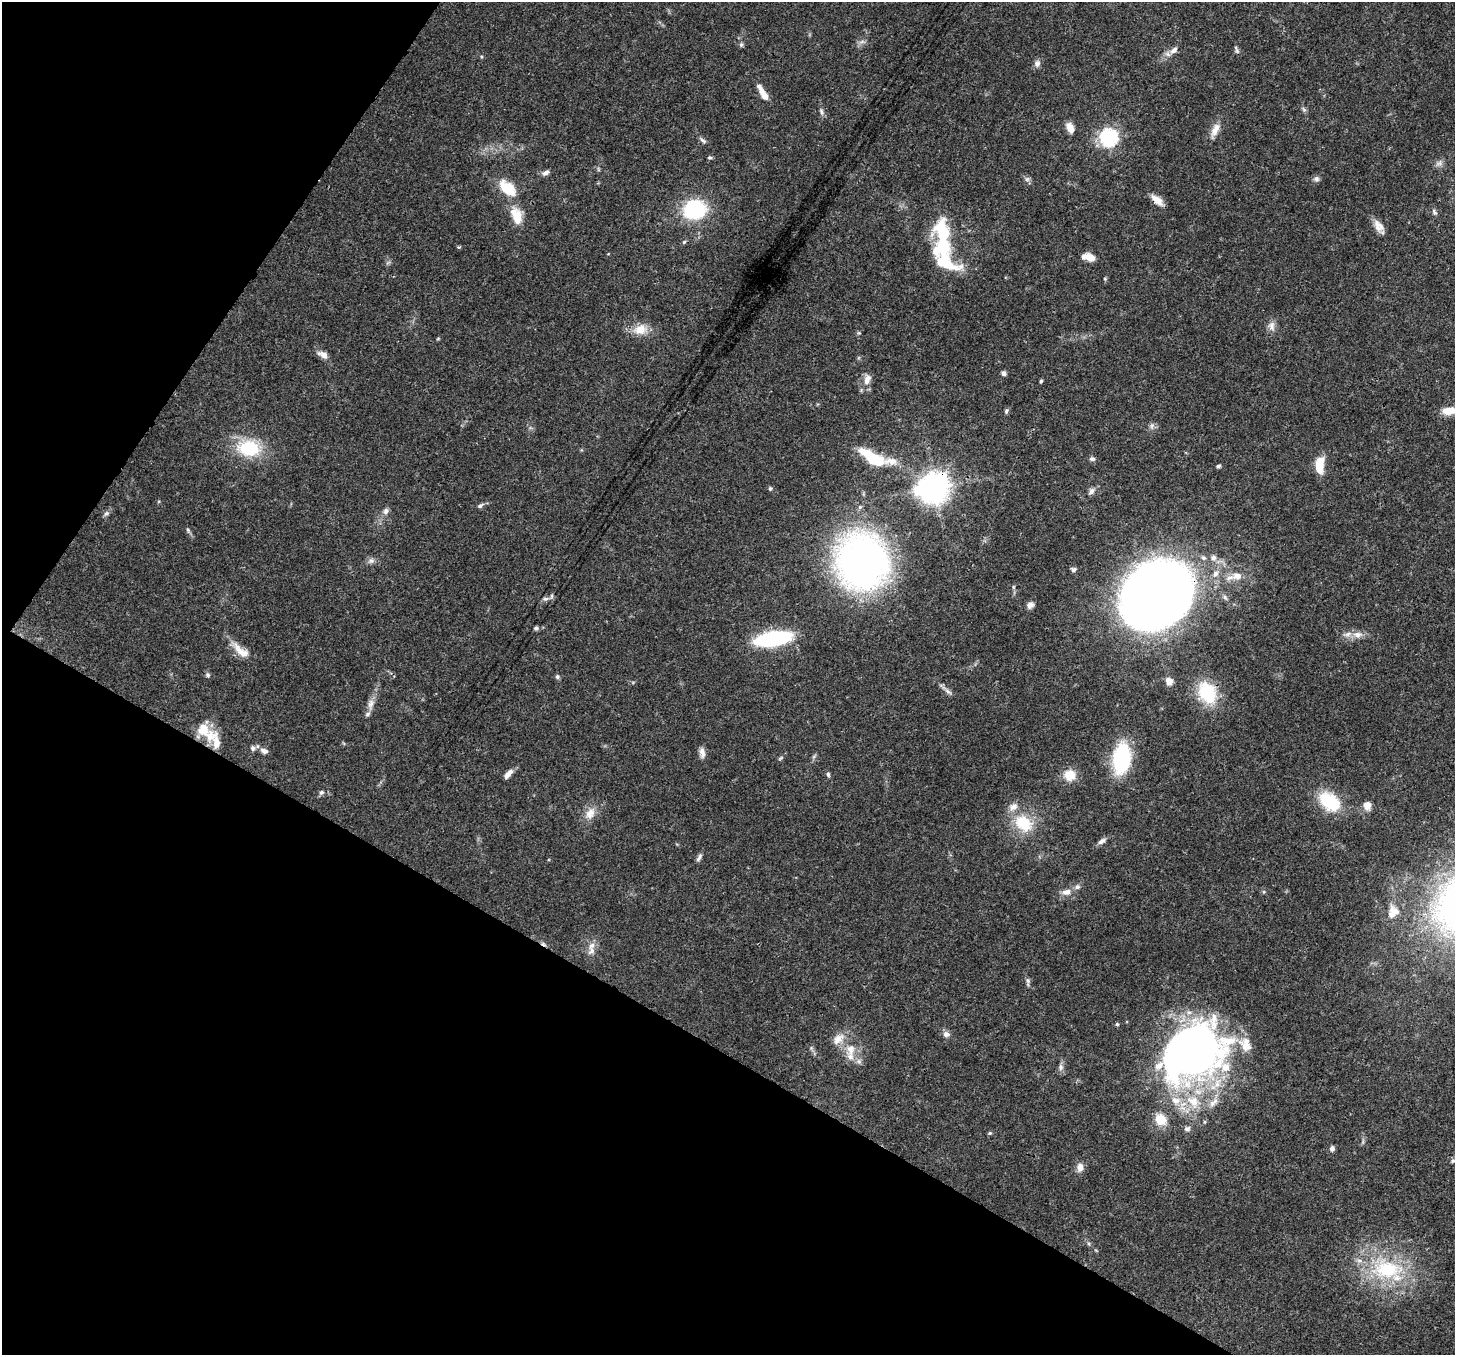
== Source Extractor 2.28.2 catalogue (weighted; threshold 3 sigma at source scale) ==
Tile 9 of 4 x 4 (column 1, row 3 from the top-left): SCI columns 78-1530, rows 1712-3064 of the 5962 x 6060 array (HDU 1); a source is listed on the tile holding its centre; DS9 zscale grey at full resolution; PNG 1457 x 1357 px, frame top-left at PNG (2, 2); no overlay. Shown black and unused: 30% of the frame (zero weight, under 3 of 4 exposures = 8% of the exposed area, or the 3 px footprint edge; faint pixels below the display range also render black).
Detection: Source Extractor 2.28.2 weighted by HDU 2 'WHT'; one run over the whole footprint, this tile lists its part. Background 0.0534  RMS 0.003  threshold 0.0133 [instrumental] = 3 sigma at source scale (4.5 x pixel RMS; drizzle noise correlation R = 1.50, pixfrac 1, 0.0396/0.0396 arcsec/px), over >= 5 px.
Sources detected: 132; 1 too faint to see at this stretch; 4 inside a brighter object's white glare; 1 cosmic-ray / hot-pixel residue — not listed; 17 inside a brighter listed object's ellipse — not listed separately; the other 109 listed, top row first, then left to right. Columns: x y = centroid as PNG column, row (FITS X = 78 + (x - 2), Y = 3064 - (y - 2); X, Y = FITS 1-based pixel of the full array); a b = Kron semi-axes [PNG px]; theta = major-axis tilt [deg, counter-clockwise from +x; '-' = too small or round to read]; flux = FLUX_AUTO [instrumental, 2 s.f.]
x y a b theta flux
862 42 9 4 9 0.84
741 45 7 5 -89 0.6
1174 50 13 8 42 1.9
1237 50 12 4 -67 0.71
1037 63 10 8 70 1.2
764 95 16 7 -56 3.3
1304 110 8 6 -55 0.65
821 112 11 6 -73 0.97
1070 128 12 7 -64 2.7
1215 130 21 9 65 3
1109 138 7 7 - 85
703 141 12 5 -45 0.89
710 157 6 5 - 0.53
1439 163 11 7 20 1.2
598 169 6 4 -72 0.41
546 172 11 6 30 1.1
1027 179 7 6 - 0.79
1316 179 8 7 - 0.91
508 188 25 14 -42 8.6
1157 200 17 8 -41 2.8
695 210 22 18 13 25
1434 212 9 5 -66 0.73
517 217 18 11 -84 6.1
1379 227 19 9 -57 2.8
942 231 23 15 -80 17
684 242 6 4 43 0.45
459 247 5 3 - 0.51
1089 257 13 7 -14 3.9
944 263 39 21 -26 13
1271 326 14 9 -85 2
640 329 19 14 12 4.9
859 333 6 4 -17 0.35
438 339 5 3 - 0.28
323 355 14 8 -28 2
1004 373 5 4 - 1.2
867 381 15 9 -88 2.5
1041 381 4 3 - 0.49
1006 411 7 5 71 0.57
1449 411 17 8 6 4.2
1152 426 10 7 73 1.1
249 448 31 22 -6 16
872 458 32 12 -31 14
1092 459 8 6 -14 0.81
1218 466 5 4 - 0.57
1319 467 13 8 -71 4.9
770 488 6 5 - 0.52
934 488 10 9 - 440
1091 491 9 7 49 1.2
480 505 9 5 29 0.81
386 511 8 7 - 1.1
106 514 10 6 42 0.87
188 530 8 5 -69 0.62
1213 558 8 7 - 1.4
371 561 10 8 15 1.2
862 562 40 38 -77 170
1073 569 7 6 - 0.73
1215 574 11 8 62 1.8
1237 576 14 10 6 3.2
1156 595 46 42 65 400
545 599 11 6 12 1.1
1030 605 9 7 39 1.4
536 628 6 5 - 0.61
1358 635 14 9 0 2.5
773 639 26 10 10 44
241 651 30 11 -40 4.4
208 675 7 6 - 0.65
557 677 6 6 - 0.65
1169 681 9 7 -43 2.4
948 691 15 5 -45 1.3
1207 693 29 22 -62 14
371 704 17 9 77 2.4
203 729 18 15 79 6.2
216 743 27 9 -86 5.1
252 748 8 7 - 1
264 751 10 7 -20 1.6
702 753 15 7 -81 1.7
814 756 8 4 45 0.53
780 758 8 4 28 0.5
1121 759 29 16 84 29
508 774 13 6 49 2
828 774 6 5 - 0.58
1070 775 12 12 - 5.6
322 792 8 6 43 0.81
1329 801 28 18 -42 13
1367 805 6 6 - 4
590 813 18 12 59 3.6
1023 823 29 22 -41 11
1102 841 11 6 29 1.3
699 857 11 5 60 0.98
1067 892 13 8 6 2.2
1393 912 19 16 75 4.4
592 945 12 8 53 2
1028 982 13 4 -88 0.84
1117 1024 4 4 - 0.44
946 1034 8 6 -15 1.5
838 1039 19 11 40 3.7
1245 1045 21 15 -66 5.6
850 1049 17 14 89 4.9
1186 1057 55 45 51 130
1061 1067 9 7 -90 1.2
1213 1102 18 8 50 2.9
1160 1119 6 6 - 13
1187 1129 9 7 14 1
990 1133 5 5 - 0.42
1332 1148 6 6 - 1.1
1453 1161 7 5 52 0.64
1080 1167 12 9 88 2
1089 1244 6 4 -72 0.47
1387 1269 50 31 -3 30
Overlapping masked pixels (flux is a lower limit): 5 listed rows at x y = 1157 200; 934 488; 1156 595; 1207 693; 1186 1057
Isophote crosses this tile's border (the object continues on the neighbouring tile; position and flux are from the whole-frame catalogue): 1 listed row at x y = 1449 411